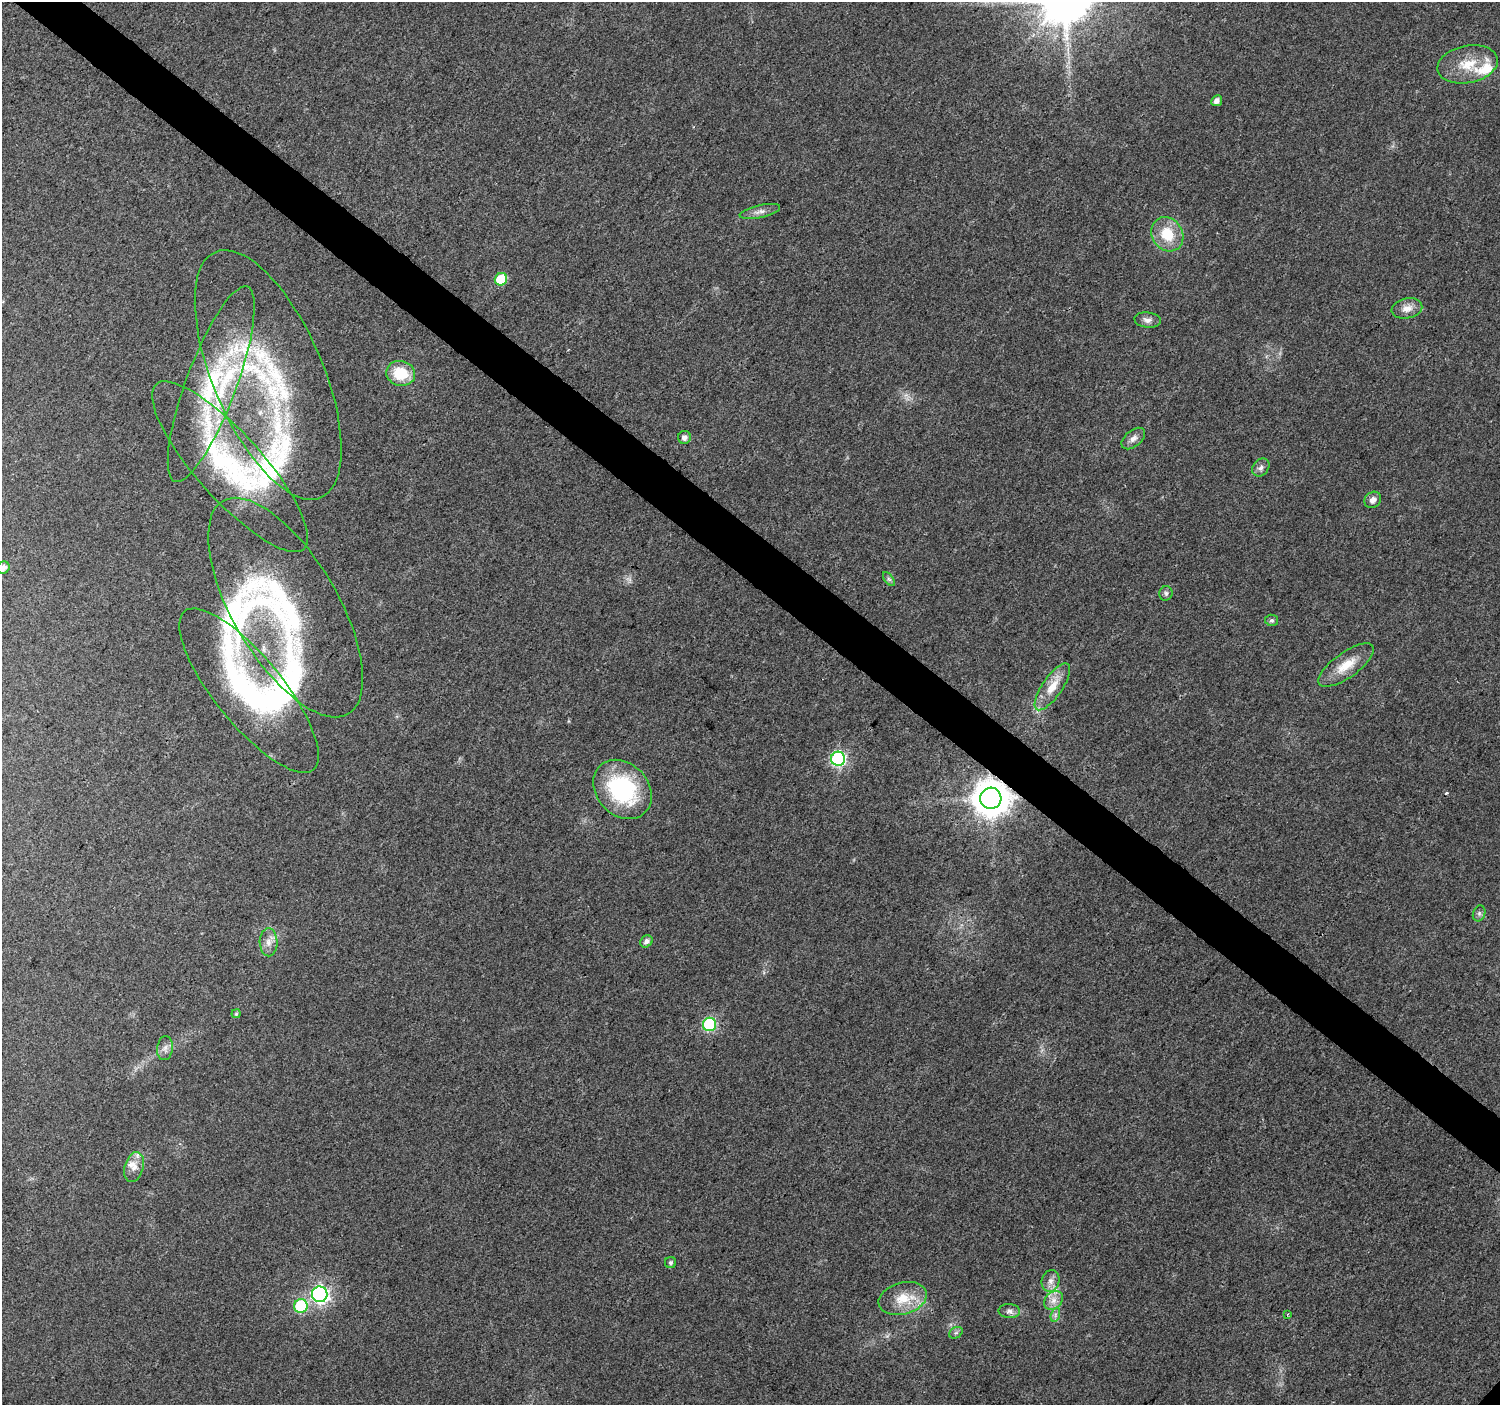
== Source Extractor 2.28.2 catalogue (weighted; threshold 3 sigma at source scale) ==
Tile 11 of 4 x 4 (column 3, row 3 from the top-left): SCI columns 3007-4504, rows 1580-2982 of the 6010 x 6031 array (HDU 1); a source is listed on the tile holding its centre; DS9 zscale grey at full resolution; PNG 1502 x 1407 px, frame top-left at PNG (2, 2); each listed source drawn as its Kron ellipse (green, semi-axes under 4 px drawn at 4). Shown black and unused: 4% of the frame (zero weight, under 3 of 4 exposures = <1% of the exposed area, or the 3 px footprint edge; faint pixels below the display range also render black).
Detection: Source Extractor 2.28.2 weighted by HDU 2 'WHT'; one run over the whole footprint, this tile lists its part. Background 0.0216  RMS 0.0035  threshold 0.0159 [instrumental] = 3 sigma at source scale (4.5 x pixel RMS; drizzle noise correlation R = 1.50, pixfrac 1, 0.0396/0.0396 arcsec/px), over >= 5 px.
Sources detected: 51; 1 cosmic-ray / hot-pixel residue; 1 long thin detection or spike segment (spike, bleed or trail) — neither listed nor drawn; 6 inside a brighter listed object's ellipse — not listed separately; the other 43 listed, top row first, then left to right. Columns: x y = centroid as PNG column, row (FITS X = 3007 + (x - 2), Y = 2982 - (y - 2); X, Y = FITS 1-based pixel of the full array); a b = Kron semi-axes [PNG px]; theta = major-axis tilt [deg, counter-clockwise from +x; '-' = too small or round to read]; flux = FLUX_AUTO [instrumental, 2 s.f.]
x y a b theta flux
1468 64 30 18 12 11
1217 101 6 5 - 1.9
760 211 20 6 13 2.2
1167 234 18 15 -57 11
501 279 6 6 - 14
1407 308 15 10 11 3.3
1148 320 13 7 -6 1.9
401 373 15 12 -13 11
268 375 134 55 -67 83
211 384 104 25 70 45
684 437 6 6 - 1.7
1133 438 14 8 40 2
230 467 111 33 -48 60
1261 468 10 7 48 1.6
1373 500 9 7 44 1.9
3 568 6 6 - 1.8
889 579 8 4 -52 0.76
1166 593 7 6 - 0.89
285 608 123 52 -60 72
1272 620 6 5 - 0.72
1346 665 33 12 35 8
1052 687 27 10 56 6.6
249 691 102 34 -51 67
838 759 7 7 - 75
622 789 32 26 -47 38
991 798 10 10 - 870
1479 913 8 6 71 1
646 941 7 5 41 1.5
268 942 14 9 -88 2.9
236 1014 4 4 - 0.44
710 1024 7 6 - 45
165 1048 12 8 82 1.9
134 1167 15 9 74 3
670 1263 5 5 - 0.71
1051 1281 11 9 76 2.3
320 1294 8 8 - 120
903 1298 25 16 15 9
1054 1300 11 8 46 2.6
301 1306 7 6 - 31
1009 1311 11 7 -3 1.6
1287 1314 4 3 - 0.51
1055 1315 7 4 72 0.97
956 1333 7 5 29 0.79
Overlapping masked pixels (flux is a lower limit): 1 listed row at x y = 991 798
Isophote crosses this tile's border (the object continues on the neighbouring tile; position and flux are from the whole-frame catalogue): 1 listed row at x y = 3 568